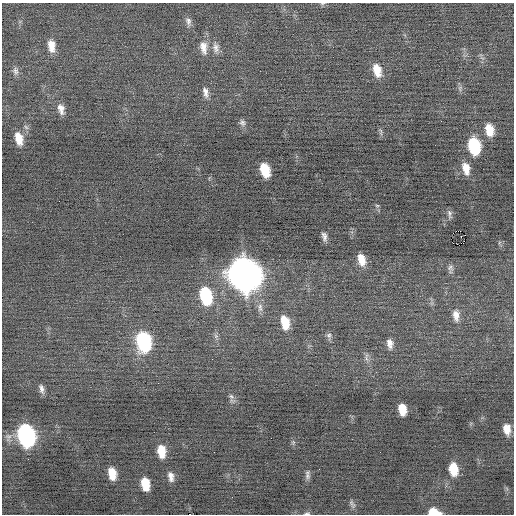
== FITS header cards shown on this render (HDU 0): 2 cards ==
NAXIS1  =                  512 / Axis length
NAXIS2  =                  512 / Axis length

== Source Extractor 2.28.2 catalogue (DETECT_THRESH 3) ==
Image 512 x 512 px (HDU 0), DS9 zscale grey, 1 PNG px = 1 image px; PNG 516 x 516 px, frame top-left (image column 1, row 512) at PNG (2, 3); no overlay
Background -0.0419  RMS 0.68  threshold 2.03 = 3 sigma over >= 5 px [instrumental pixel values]
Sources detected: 53; all 53 listed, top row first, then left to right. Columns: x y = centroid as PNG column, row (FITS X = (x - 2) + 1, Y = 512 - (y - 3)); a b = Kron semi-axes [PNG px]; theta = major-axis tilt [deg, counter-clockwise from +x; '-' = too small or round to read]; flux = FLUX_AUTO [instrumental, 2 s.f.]
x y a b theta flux
322 4 6 4 18 61
188 21 12 7 -75 210
51 46 15 8 -82 510
203 47 19 10 -82 510
216 48 16 9 -84 310
377 70 15 9 -72 660
15 71 11 8 -75 170
460 88 9 6 79 120
205 92 13 6 -78 260
61 109 14 8 -76 320
441 121 2 2 - 17
242 122 9 8 - 160
489 130 13 8 -79 750
381 132 11 4 -85 95
19 138 15 8 -76 660
474 146 14 9 -79 3000
466 169 15 8 -75 560
265 170 12 7 -71 1300
377 205 6 4 -1 61
449 214 11 5 -83 140
458 231 2 2 - 830
465 235 2 2 - 280
324 237 10 5 -80 200
361 259 14 8 -75 590
450 268 9 8 - 160
244 274 17 14 -75 67000
206 296 16 10 -77 2900
260 307 14 7 -89 250
456 315 15 8 -84 380
285 322 15 9 -78 980
329 335 7 7 - 130
216 336 7 6 - 110
144 342 16 11 -80 4900
390 343 11 7 -82 290
366 357 14 4 -87 160
212 359 2 2 - 31
41 389 11 5 -74 200
231 396 9 7 -53 160
402 409 10 7 -80 700
507 429 11 7 -83 510
26 435 15 10 -75 10000
293 442 7 5 88 84
161 451 13 8 -83 820
214 452 2 2 - 86
453 469 12 8 -80 980
112 474 11 7 -78 730
171 476 11 6 -78 270
307 476 9 7 -90 150
145 484 11 7 -80 960
352 504 12 5 -58 120
434 512 10 6 -9 790
307 513 8 4 8 81
189 514 3 2 - 420
At the frame edge (FLAGS 8, measured only in part): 4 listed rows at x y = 322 4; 434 512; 307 513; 189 514